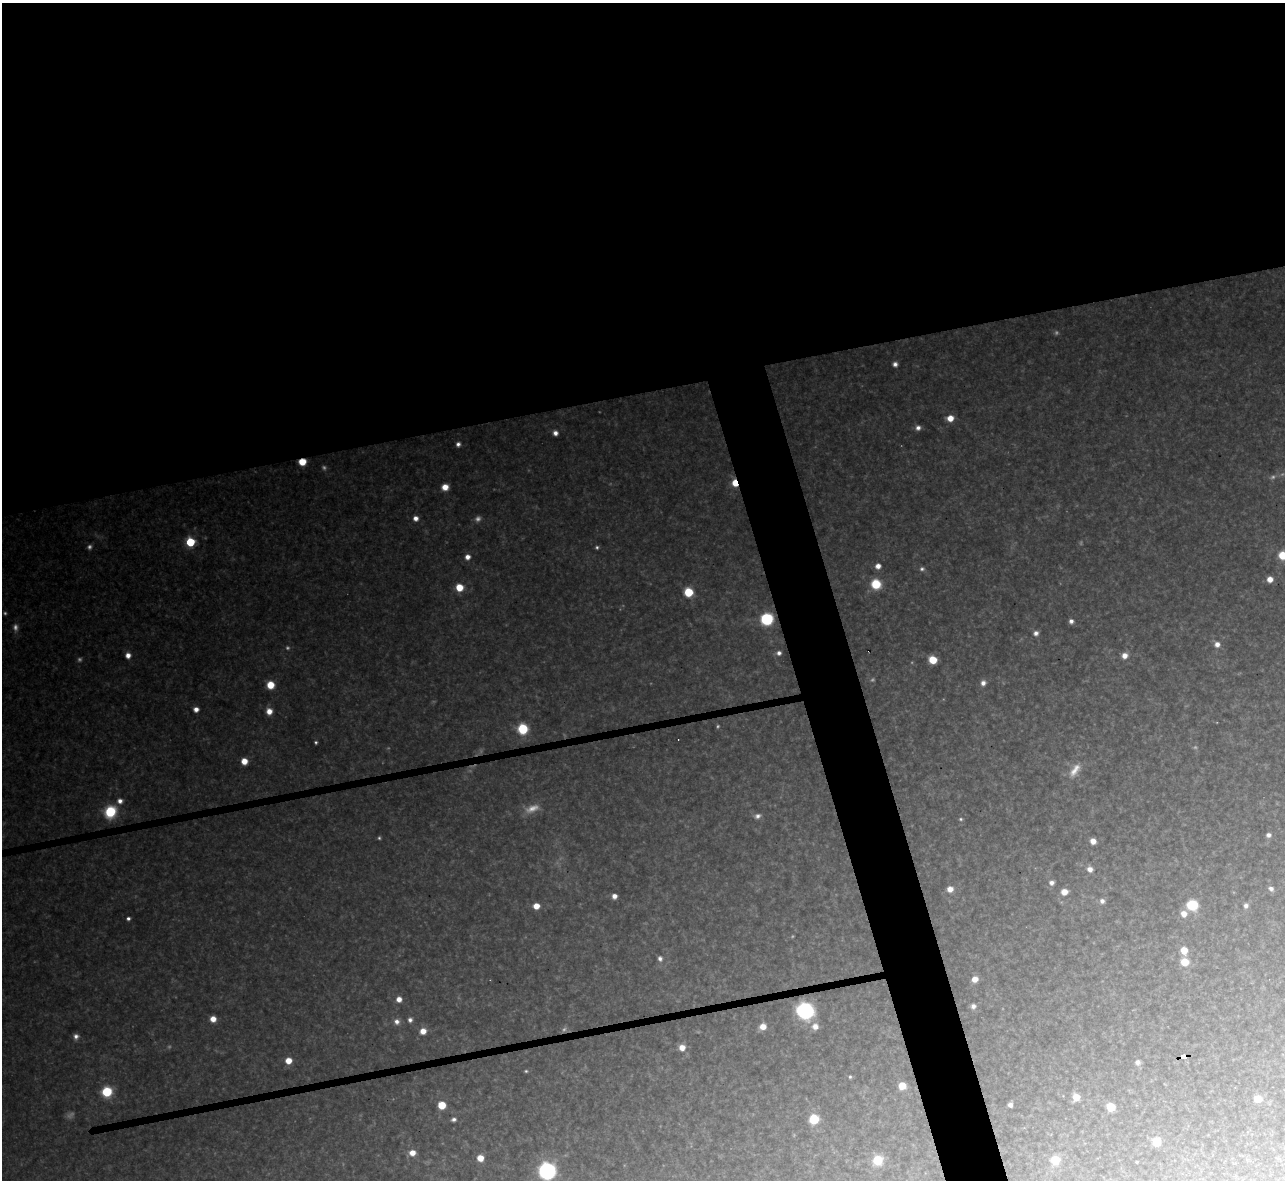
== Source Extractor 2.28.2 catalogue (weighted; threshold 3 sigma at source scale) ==
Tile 2 of 4 x 4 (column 2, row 1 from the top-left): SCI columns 1284-2566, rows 3678-4855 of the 5133 x 5115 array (HDU 1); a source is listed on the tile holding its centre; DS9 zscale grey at full resolution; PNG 1287 x 1182 px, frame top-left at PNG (2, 3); no overlay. Shown black and unused: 37% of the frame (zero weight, under 3 of 4 exposures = <1% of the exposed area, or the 3 px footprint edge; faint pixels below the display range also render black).
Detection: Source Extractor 2.28.2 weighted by HDU 2 'WHT'; one run over the whole footprint, this tile lists its part. Background 0.334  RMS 0.02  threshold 0.0884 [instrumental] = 3 sigma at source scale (4.5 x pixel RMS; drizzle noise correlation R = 1.50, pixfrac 1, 0.05/0.05 arcsec/px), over >= 5 px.
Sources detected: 109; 20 too faint to see at this stretch — not listed; the other 89 listed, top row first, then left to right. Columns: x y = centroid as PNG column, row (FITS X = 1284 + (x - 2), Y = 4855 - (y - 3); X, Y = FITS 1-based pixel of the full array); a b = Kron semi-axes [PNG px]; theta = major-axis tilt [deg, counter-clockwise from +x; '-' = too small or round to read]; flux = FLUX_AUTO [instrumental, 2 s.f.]
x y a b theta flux
895 364 5 4 - 8.6
950 418 7 6 - 26
918 428 6 6 - 9.8
555 433 5 5 - 11
458 444 5 5 - 7.6
302 462 6 5 - 48
735 483 7 5 -75 41
445 487 6 6 - 24
416 518 6 6 - 13
190 542 6 5 - 140
597 547 5 4 - 3.9
1283 555 6 6 - 63
467 557 6 6 - 13
878 566 6 5 - 15
922 569 7 6 - 5.7
1270 579 6 6 - 20
876 584 8 8 - 66
459 587 7 6 - 40
688 592 6 6 - 81
767 619 8 8 - 160
1071 621 5 5 - 8.4
1036 633 6 6 - 9.8
1217 644 7 7 - 14
779 653 5 5 - 7.8
128 655 6 6 - 14
1125 655 7 7 - 17
933 660 6 6 - 56
983 683 7 6 - 11
270 685 7 7 - 40
196 709 5 5 - 13
269 711 7 6 - 21
523 729 7 7 - 120
316 742 3 3 - 3.4
244 761 5 5 - 27
1075 770 22 10 54 27
120 801 7 6 - 12
110 812 9 8 - 120
758 816 9 6 17 8.8
961 819 5 4 - 3.2
1268 835 5 5 - 8.2
1093 841 5 5 - 18
1090 869 6 6 - 14
1051 883 6 6 - 9.2
950 889 7 6 - 19
1271 889 6 5 - 8.2
1064 892 6 6 - 23
614 896 5 5 - 13
1102 901 6 5 - 8.8
1192 905 7 7 - 110
536 906 6 5 - 24
1246 906 6 5 - 7.3
1184 914 7 6 - 19
128 918 4 3 - 6.2
1184 950 6 6 - 37
660 958 6 5 - 7.4
1184 962 7 6 - 43
975 979 6 6 - 18
399 999 5 5 - 17
973 1006 5 5 - 9.1
805 1011 9 9 - 500
213 1019 5 5 - 21
410 1020 6 6 - 7.2
397 1021 7 7 - 11
815 1026 8 8 - 18
763 1027 7 6 - 22
423 1031 7 6 - 21
76 1036 7 6 - 9
682 1047 7 6 - 21
1184 1056 6 4 9 77
288 1061 6 6 - 28
1137 1062 6 6 - 8
526 1071 5 4 - 2.8
850 1077 4 3 - 3.1
902 1086 6 6 - 33
107 1092 7 7 - 100
1076 1097 7 6 - 25
1258 1099 7 7 - 23
442 1105 6 5 - 54
1010 1105 4 4 - 8.4
1111 1107 6 5 - 70
454 1119 6 5 - 6.7
814 1119 6 6 - 100
1156 1142 6 6 - 47
412 1153 7 6 - 20
480 1158 6 6 - 28
877 1160 7 7 - 81
1055 1160 7 6 - 49
1137 1162 3 3 - 2.4
547 1171 9 9 - 470
Overlapping masked pixels (flux is a lower limit): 3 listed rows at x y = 302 462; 735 483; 1184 1056
Isophote crosses this tile's border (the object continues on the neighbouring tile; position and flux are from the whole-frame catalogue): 2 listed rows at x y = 1283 555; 547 1171